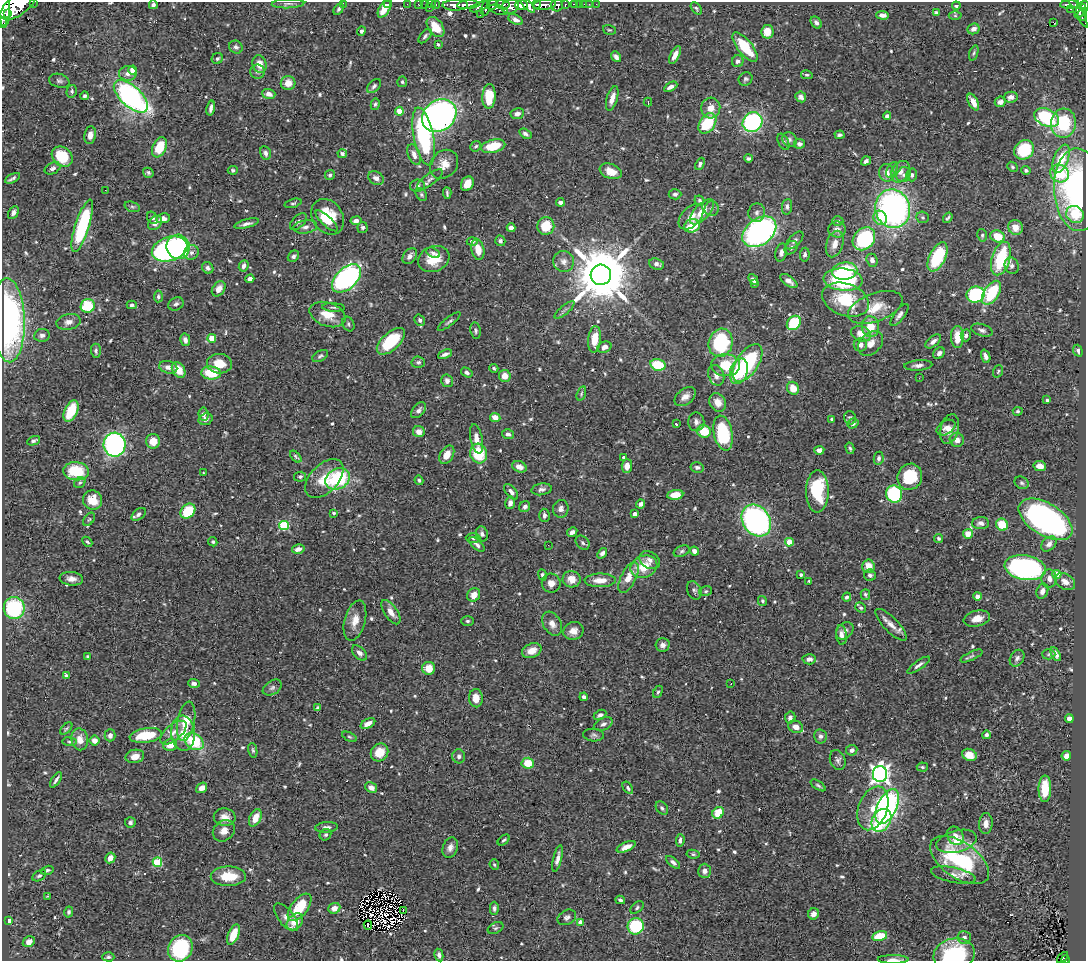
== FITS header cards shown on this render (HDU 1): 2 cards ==
NAXIS1  =                 1084
NAXIS2  =                  959

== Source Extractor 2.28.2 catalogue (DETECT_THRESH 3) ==
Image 1084 x 959 px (HDU 1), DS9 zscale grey, 1 PNG px = 1 image px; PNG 1088 x 963 px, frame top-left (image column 1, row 959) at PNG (2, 2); each listed source drawn as its Kron ellipse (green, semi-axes under 4 px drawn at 4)
Background 0.407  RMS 0.018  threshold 0.0529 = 3 sigma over >= 5 px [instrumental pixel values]
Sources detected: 685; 5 with non-positive FLUX_AUTO (blend fragments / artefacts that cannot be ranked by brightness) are neither listed nor drawn; of the other 680, the 500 brightest by FLUX_AUTO listed and drawn (180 fainter detections omitted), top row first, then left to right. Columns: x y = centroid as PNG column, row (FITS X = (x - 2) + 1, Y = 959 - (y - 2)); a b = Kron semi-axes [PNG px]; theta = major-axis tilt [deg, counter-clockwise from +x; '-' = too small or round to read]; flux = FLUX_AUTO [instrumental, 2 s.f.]
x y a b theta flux
34 2 3 2 - 22
343 3 2 2 - 13
288 4 16 4 2 4.1
388 4 3 2 - 7.7
407 4 2 2 - 4.9
419 4 3 3 - 15
425 4 2 2 - 2.8
431 4 4 3 - 4.7
502 4 7 4 -5 160
536 4 4 3 - 170
574 4 4 3 - 19
579 4 2 2 - 2.1
584 4 2 2 - 4.2
589 4 3 2 - 2.8
596 4 2 2 - 3
18 5 20 10 37 2000
153 5 4 4 - 3.1
436 5 4 3 - 17
455 5 13 5 1 670
468 5 11 4 4 570
492 5 5 5 - 170
522 5 6 5 - 680
528 5 9 4 -47 430
545 5 11 5 8 590
557 5 6 6 - 170
565 5 3 3 - 51
1069 5 9 3 2 110
510 6 9 7 18 490
956 6 4 3 - 2.4
1076 6 24 4 -63 110
1084 6 5 4 - 190
480 7 10 4 24 300
4 8 18 6 -87 1400
385 8 10 5 59 16
429 8 3 2 - 32
486 8 8 3 78 190
696 8 7 4 -53 2.2
339 9 6 4 59 2.3
1071 9 3 2 - 8
499 10 9 4 -18 130
1080 11 8 4 56 160
936 13 4 4 - 2.5
7 14 4 3 - 190
481 14 2 2 - 6.5
1082 14 6 4 82 130
883 15 6 4 -3 5.3
955 16 6 4 -1 1.9
516 20 8 4 -28 5.7
816 22 7 5 -50 3.9
1053 22 3 2 - 420
3 23 5 4 - 220
436 27 11 7 -55 24
973 29 6 5 - 7.1
609 30 6 4 -18 1.9
361 31 4 4 - 3.4
767 32 7 6 - 12
425 36 8 4 50 2.8
438 44 3 3 - 2
236 47 7 6 - 3.5
745 47 18 7 -51 45
974 53 8 4 72 2
675 55 10 4 64 8
616 57 6 4 -50 4.6
217 58 6 5 - 2.8
738 61 6 5 - 3.8
259 64 9 7 -73 15
133 70 4 4 - 13
258 72 7 7 - 3.4
128 73 9 7 5 7.2
807 75 6 4 -12 2.1
746 79 7 6 - 2.7
59 81 10 6 -15 3.7
402 82 5 5 - 2
288 83 7 7 - 13
374 86 8 5 46 3.3
671 87 7 4 29 5.3
72 91 6 5 - 2.2
269 94 7 5 -18 6.3
85 96 4 4 - 2.7
131 96 21 10 -43 300
489 96 12 6 87 32
801 97 6 5 - 3.8
1011 97 7 5 11 5.7
612 98 12 5 73 11
648 102 4 2 - 2.2
973 102 9 4 -63 9.6
1000 102 6 5 - 5.6
375 104 6 4 79 2.5
211 108 7 3 79 4.3
711 108 10 9 - 12
399 111 4 4 - 21
517 114 7 5 9 6.3
439 116 18 15 38 420
887 116 4 4 - 3.2
1047 118 13 8 -25 110
752 122 10 9 - 160
707 123 11 7 54 59
1063 123 14 12 84 64
525 134 7 4 -32 3.6
90 135 8 6 80 8.9
839 135 5 4 - 2.4
424 136 29 10 -79 140
789 140 8 7 - 3.3
783 142 9 5 -64 3.4
799 144 5 5 - 4.5
476 146 6 5 - 2.4
493 146 12 6 14 33
159 147 10 7 66 34
1024 150 10 9 - 55
265 153 7 5 -79 4
342 154 5 4 - 2.8
414 155 11 6 -69 7.7
62 157 11 9 -40 42
748 158 4 3 - 2.7
1061 159 15 7 68 32
866 161 5 4 - 4.7
444 164 15 13 50 15
700 164 6 4 64 2.8
1012 167 6 4 -41 1.9
53 168 8 5 26 4
233 170 5 4 - 2.4
892 170 8 4 65 2.8
1026 170 5 4 - 2.4
611 171 11 7 -21 15
900 172 11 8 59 8.3
148 173 5 4 - 2.6
887 173 9 7 -76 8.9
1060 173 10 8 -32 41
330 175 5 4 - 3.1
903 175 8 6 56 4
912 175 6 5 - 3.6
13 178 8 3 28 3.4
376 178 8 6 -33 6.6
430 180 15 5 36 5.8
467 184 8 6 61 14
417 186 7 6 - 3.8
105 190 2 2 - 4.5
1078 190 41 24 -87 210
447 193 6 3 -86 2.2
675 194 6 5 - 3.1
421 195 7 5 -52 2.2
699 200 5 4 - 2
560 202 4 4 - 4.2
293 203 9 4 16 2.2
132 207 8 5 -19 2.4
787 207 8 5 82 3.2
711 209 7 7 - 3.3
893 209 19 17 -74 360
702 212 16 7 48 17
13 213 7 5 61 4
757 213 9 8 - 4.7
1075 214 9 8 - 21
328 217 19 15 -56 38
691 217 15 9 46 11
923 217 6 5 - 2.1
152 218 6 5 - 2.5
163 218 7 4 12 5.4
880 218 7 6 - 21
948 218 5 2 - 2
327 221 14 5 -42 14
356 221 5 4 - 5.7
838 221 5 4 - 2.3
298 222 10 6 45 3
155 223 8 6 49 7.5
247 224 12 4 15 5
82 226 27 7 72 110
546 226 9 8 - 32
692 226 8 6 16 34
305 227 12 6 8 5.4
363 227 5 5 - 3.1
1015 227 7 7 - 12
511 228 4 4 - 7.4
837 229 8 8 - 7.1
759 232 19 13 37 300
982 235 6 5 - 2
998 236 7 6 - 25
864 239 12 10 48 110
795 240 11 5 46 4
500 241 5 5 - 3.1
472 242 5 4 - 5.3
835 244 13 8 72 10
178 247 12 11 - 240
791 248 7 5 47 3.6
170 249 18 12 17 260
478 249 10 6 -79 18
191 252 7 6 - 4.1
433 253 7 4 -29 3.3
781 253 9 5 76 4.6
805 255 7 5 82 3
293 256 6 5 - 3.4
410 256 9 6 52 5.5
938 257 16 8 64 70
434 259 16 12 21 27
1001 259 17 9 73 78
872 260 7 5 -68 5.3
564 261 10 10 - 7.5
656 264 7 5 -19 4.5
244 266 6 4 65 4.4
1012 266 8 7 - 4.4
208 268 6 5 - 3.5
845 271 12 8 10 81
601 275 10 10 - 9900
346 278 17 10 43 330
250 279 4 4 - 6.7
753 279 6 4 -50 3.7
843 280 19 11 -6 120
789 281 10 5 -36 6.6
754 284 4 3 - 2.7
219 289 8 6 53 9.8
992 293 13 7 58 58
976 295 9 8 - 120
158 296 6 4 87 2.7
846 300 24 16 -20 54
176 304 8 6 26 3.3
132 305 5 4 - 2.6
88 306 7 7 - 46
333 307 11 3 -2 2.2
875 307 28 14 20 27
564 310 12 3 40 3.4
328 315 19 12 -19 20
899 315 13 5 53 5.1
8 320 42 16 -88 310
420 320 6 5 - 4.4
449 321 14 3 37 2.9
68 322 12 8 12 7.3
794 323 8 6 46 53
348 324 8 5 -64 2.6
870 327 10 8 -83 21
982 330 11 6 -17 4.1
475 331 8 5 -81 2.6
861 334 10 7 -22 14
42 335 8 6 8 4.3
966 335 6 5 - 3.9
957 337 11 6 -90 22
212 338 4 4 - 26
594 339 13 6 84 22
185 340 6 5 - 5.8
391 341 17 8 42 56
933 341 9 5 40 5.7
721 343 14 12 75 100
870 343 14 10 43 11
860 345 6 6 - 6.2
604 347 7 5 24 7.7
96 351 7 5 -87 2.9
1078 351 6 4 -70 3
939 353 6 5 - 4.8
445 354 7 4 22 4.4
320 356 8 5 28 2.7
986 356 7 4 -70 5.3
418 362 7 5 -4 2.7
747 363 21 11 56 110
219 364 12 9 -4 20
658 365 8 5 -16 48
726 365 14 11 -3 44
918 365 14 5 5 5.5
168 367 9 6 -13 7.2
494 368 4 3 - 2
179 370 8 6 -58 18
739 371 13 8 72 54
998 371 6 4 71 1.9
467 372 6 4 -33 3.1
211 373 10 6 -5 37
716 375 11 7 -70 8.5
505 376 6 6 - 13
919 378 3 2 - 1.8
447 381 6 6 - 5.1
793 388 7 6 - 15
581 393 7 4 71 2
685 397 12 7 39 8.5
1047 400 3 3 - 1.9
718 403 10 8 -58 11
419 410 9 5 49 4
71 411 11 6 64 34
1018 411 5 4 - 1.9
203 414 7 5 -85 4.9
495 417 5 4 - 9.4
850 418 6 6 - 2.5
205 419 7 5 18 5
832 419 3 3 - 2.2
696 422 9 8 - 5
853 423 6 5 - 2.8
676 424 3 3 - 1.9
946 427 10 6 31 6.9
950 429 15 9 76 11
704 431 7 6 - 30
419 432 6 5 - 9.4
723 433 18 9 -78 85
508 434 6 5 - 4.3
477 439 15 6 -79 9.8
957 440 7 7 - 7.1
34 441 7 4 23 2.9
153 441 7 7 - 16
115 445 12 11 - 270
850 448 6 3 -75 2.4
819 450 5 4 - 5.6
479 454 10 8 -73 57
447 455 10 6 60 13
296 457 7 4 -47 2.1
623 457 3 3 - 2
879 458 6 5 - 3.2
627 466 7 5 87 8.9
1040 466 6 5 - 10
519 467 7 5 -22 9.1
697 467 6 5 - 3.4
76 471 13 9 -5 41
203 473 3 3 - 2.6
300 477 6 5 - 2.2
910 477 13 12 - 43
324 479 23 14 46 29
338 479 13 10 29 90
419 480 5 4 - 2.1
80 483 6 5 - 2
1022 483 7 6 - 2.7
542 489 10 5 10 4.2
817 491 21 11 90 73
511 492 9 5 -51 5.4
894 494 8 8 - 100
675 495 8 5 6 19
92 500 10 9 - 20
510 503 6 5 - 5.8
641 504 4 4 - 4.6
525 507 6 5 - 4.1
561 509 9 8 - 5
188 511 8 6 47 43
334 513 4 3 - 2.3
139 514 8 5 39 3.9
635 514 4 3 - 8.6
544 515 7 5 -86 3.8
89 519 7 5 53 1.9
1046 519 30 16 -31 350
756 520 17 13 -54 330
981 523 8 6 1 4.9
1002 525 6 5 - 29
284 526 5 5 - 80
572 532 5 4 - 4.8
482 534 7 6 - 3.8
968 534 5 5 - 13
473 538 7 5 -1 2.5
938 538 4 4 - 1.8
87 542 6 3 -43 2.1
213 542 5 4 - 2
789 542 4 4 - 22
583 543 8 6 -47 2.9
1049 544 9 6 45 6.4
477 545 9 4 -44 3.6
548 545 3 2 - 2.5
298 549 6 4 16 6.5
682 551 8 5 23 2.7
694 551 5 4 - 4.9
602 553 6 4 49 3.6
650 560 11 8 -33 6.5
868 566 6 6 - 15
644 567 14 11 22 28
1025 568 21 12 -10 290
801 574 4 3 - 3
1057 574 4 4 - 36
542 575 5 4 - 2.5
870 575 6 5 - 3.6
628 577 17 7 63 17
71 579 12 7 -6 7.8
572 579 9 8 - 13
1049 579 9 7 -89 7.2
600 580 15 7 1 13
809 581 3 3 - 2.5
1065 582 11 7 -31 8.7
551 583 9 9 - 9.6
694 590 9 7 -67 4.1
706 591 6 5 - 2
1042 591 8 5 69 5.1
865 594 5 4 - 2.3
474 595 7 6 - 9.1
977 596 4 4 - 5.6
847 597 4 4 - 3.1
762 601 5 4 - 2.4
14 608 11 10 - 88
861 608 6 4 -41 2.2
391 612 14 6 -55 10
977 618 13 7 14 13
355 621 20 10 75 16
467 621 6 5 - 2.3
552 624 13 9 -59 8.8
891 625 21 7 -45 11
573 631 10 8 19 9.8
845 631 10 7 45 5.3
841 635 10 5 -84 5.8
663 645 7 7 - 4.9
532 651 10 7 22 11
359 653 9 5 -46 4.8
1049 654 7 5 2 2
1056 654 7 4 -60 6
972 656 12 4 25 3
88 657 4 3 - 2
1017 658 9 6 57 4.3
809 659 7 5 2 5.3
918 665 13 4 35 4.2
429 668 6 6 - 17
66 675 4 3 - 3.2
194 683 6 4 -3 4.3
731 683 3 2 - 1.9
272 688 10 6 32 4.2
658 692 6 4 64 2.1
584 697 4 4 - 3.8
476 698 9 7 -86 12
318 708 4 3 - 2.5
600 715 7 4 27 4.2
790 718 6 5 - 4.5
1069 719 4 4 - 13
186 721 20 8 79 28
368 723 8 4 29 8.7
603 724 10 6 28 4.6
796 727 7 6 - 9.3
66 729 7 4 47 1.8
173 733 16 8 40 10
183 733 17 12 -86 24
110 735 6 5 - 5.3
146 735 16 7 8 45
594 735 10 6 -3 3.6
986 735 4 4 - 3.2
820 736 7 6 - 4.4
349 737 8 4 -26 2.1
80 739 11 8 -80 13
95 740 5 5 - 7.9
69 742 7 4 -7 2.1
194 742 10 7 -35 61
170 745 7 6 - 13
253 750 7 4 -78 1.9
852 750 5 5 - 4.9
379 752 9 8 - 21
969 755 7 6 - 13
135 756 9 6 11 9.6
459 756 7 6 - 3.8
1066 756 5 4 - 7
838 760 10 7 -68 4.1
528 763 6 5 - 26
922 767 6 4 -5 2.3
880 774 8 7 - 620
56 780 9 2 57 3.2
818 785 8 4 -34 2.4
371 787 6 5 - 6.5
202 788 6 5 - 7.7
628 788 7 4 -55 2.8
1045 789 13 6 89 30
887 806 19 9 65 380
662 808 7 5 -53 2.8
873 808 23 14 69 25
718 813 6 5 - 27
225 817 11 8 -4 9.8
255 818 9 5 65 17
881 820 12 9 60 37
130 822 5 5 - 2.9
986 824 10 7 89 7.3
327 827 11 5 5 5.2
224 831 12 9 42 9.1
325 835 6 5 - 2.3
955 836 10 7 -58 7.2
504 840 7 3 41 1.9
680 840 6 4 84 3.6
956 841 20 11 14 19
450 847 10 7 69 6.2
626 847 10 4 24 7.5
693 854 6 4 -9 2
110 858 5 5 - 8.8
557 858 14 4 76 5.7
960 860 34 18 -35 120
157 862 5 4 - 60
673 862 8 4 -41 3.7
494 865 5 4 - 1.9
47 870 6 4 15 2.5
705 871 7 6 - 6.4
953 875 23 7 -12 8.6
39 876 7 5 29 2.7
228 876 18 10 1 29
48 896 3 2 - 24
620 900 5 3 - 2.2
300 907 16 8 52 39
334 908 6 5 - 8.6
494 908 6 4 -89 2.9
637 908 8 4 40 2.4
403 911 4 3 - 4.1
69 912 5 4 - 2.3
813 914 6 5 - 6.6
286 917 17 8 -51 8
567 917 10 7 28 4
9 921 4 4 - 6.2
295 922 9 7 47 21
581 922 4 4 - 13
368 925 4 2 - 4.1
636 926 8 8 - 89
496 928 8 5 26 2.6
233 935 11 5 68 26
880 936 7 5 14 31
964 938 7 6 - 4.9
29 942 6 5 - 7
180 948 13 11 59 110
954 954 21 16 11 100
439 955 6 4 -78 3.9
108 957 6 4 -2 2.2
1063 958 7 3 46 18
893 959 15 4 0 5.5
1065 960 4 3 - 14
At the frame edge (FLAGS 8, measured only in part): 9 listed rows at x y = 34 2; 343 3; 18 5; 1084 6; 4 8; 3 23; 954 954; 893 959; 1065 960
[180 fainter detections neither listed nor drawn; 5 non-positive-flux detections neither listed nor drawn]